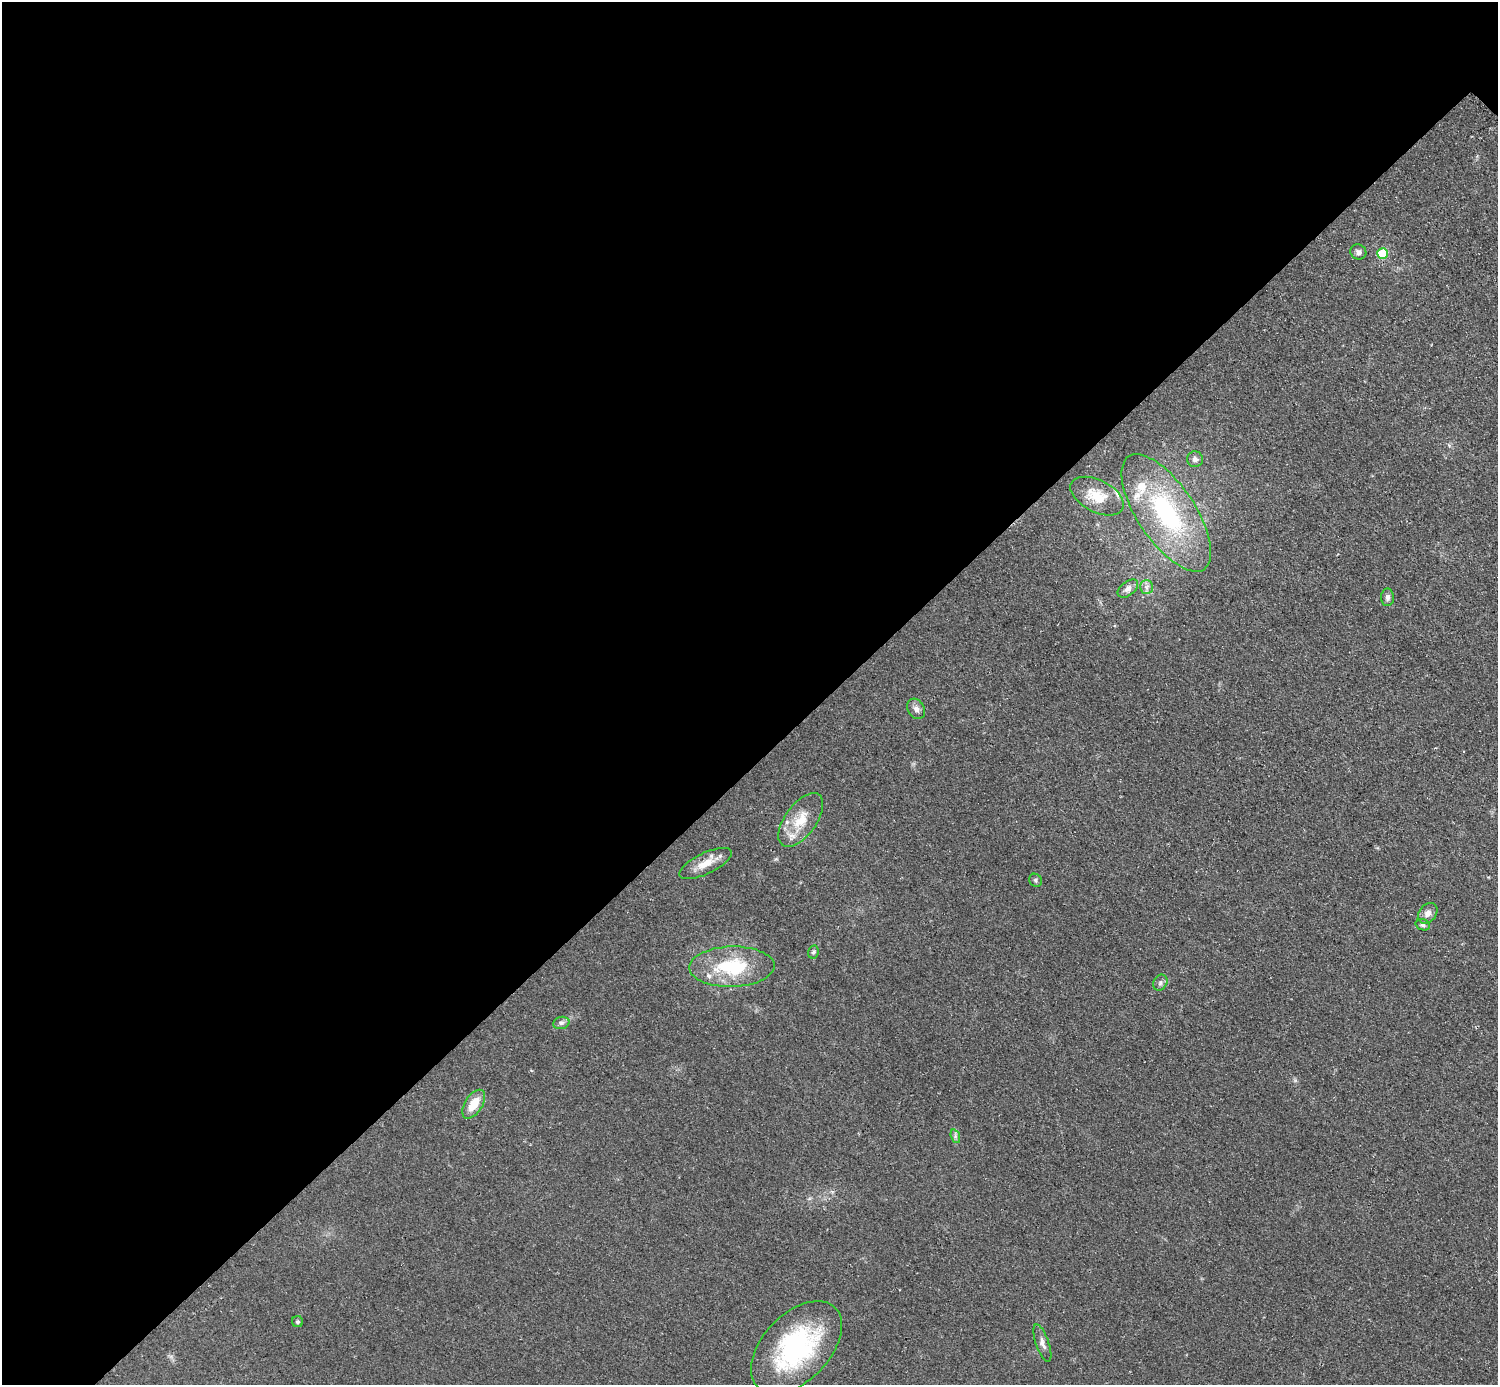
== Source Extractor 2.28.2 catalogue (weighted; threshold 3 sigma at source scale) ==
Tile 5 of 4 x 4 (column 1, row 2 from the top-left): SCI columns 8-1503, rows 3073-4455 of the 5993 x 5993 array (HDU 1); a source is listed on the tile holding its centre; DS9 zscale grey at full resolution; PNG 1500 x 1387 px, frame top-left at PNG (2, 2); each listed source drawn as its Kron ellipse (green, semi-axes under 4 px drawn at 4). Shown black and unused: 55% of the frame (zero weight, under 2 of 3 exposures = <1% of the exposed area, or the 3 px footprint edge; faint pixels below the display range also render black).
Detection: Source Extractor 2.28.2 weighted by HDU 2 'WHT'; one run over the whole footprint, this tile lists its part. Background 0.0508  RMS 0.0077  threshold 0.0346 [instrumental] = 3 sigma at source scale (4.5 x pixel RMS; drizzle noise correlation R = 1.50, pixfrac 1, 0.05/0.05 arcsec/px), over >= 5 px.
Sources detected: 29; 6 inside a brighter listed object's ellipse — not listed separately; the other 23 listed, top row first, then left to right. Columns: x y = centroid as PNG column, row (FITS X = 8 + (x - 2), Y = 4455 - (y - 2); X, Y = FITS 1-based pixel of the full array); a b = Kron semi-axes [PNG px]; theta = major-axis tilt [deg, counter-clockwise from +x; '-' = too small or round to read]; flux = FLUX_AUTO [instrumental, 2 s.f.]
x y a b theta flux
1358 252 8 7 - 2.9
1383 253 5 5 - 35
1195 459 8 8 - 3.2
1097 496 29 16 -27 18
1166 513 68 29 -56 100
1146 587 7 6 - 2.8
1128 589 12 7 37 4.1
1388 597 9 6 -89 2.7
916 709 11 8 -59 3.6
801 820 31 15 54 20
705 863 28 10 26 12
1035 880 7 6 - 1.6
1428 913 11 8 51 4.7
1423 925 7 5 -19 2.1
813 952 7 5 77 1.5
732 967 43 20 2 50
1160 983 8 6 60 2.3
561 1023 8 6 14 2.3
474 1104 16 9 57 15
955 1136 7 4 -72 1.6
298 1322 5 5 - 1.4
1042 1343 19 6 -71 4.3
796 1347 55 33 46 110